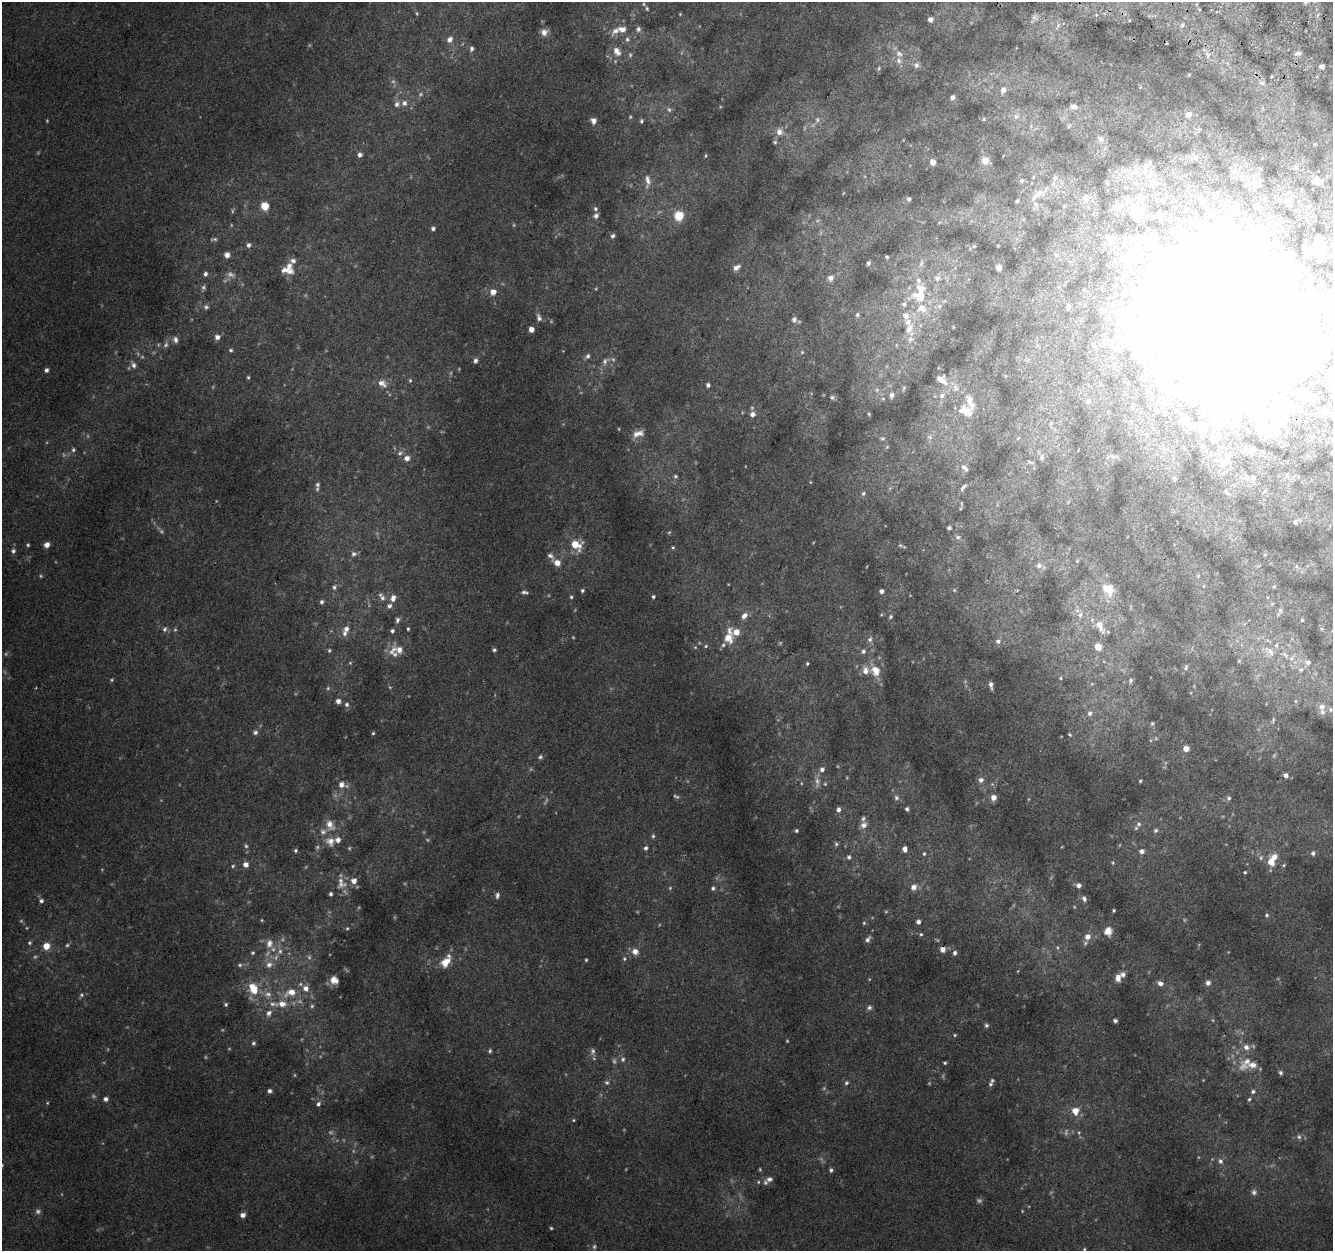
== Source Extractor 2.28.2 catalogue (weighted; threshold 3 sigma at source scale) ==
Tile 10 of 4 x 4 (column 2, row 3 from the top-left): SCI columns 1365-2695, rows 1578-2826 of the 5374 x 5589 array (HDU 1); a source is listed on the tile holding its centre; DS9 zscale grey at full resolution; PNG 1335 x 1253 px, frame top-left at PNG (2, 2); no overlay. Shown black and unused: <1% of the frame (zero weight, under 2 of 3 exposures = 2% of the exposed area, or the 3 px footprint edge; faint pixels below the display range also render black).
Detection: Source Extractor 2.28.2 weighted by HDU 2 'WHT'; one run over the whole footprint, this tile lists its part. Background 0.0855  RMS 0.011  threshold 0.0512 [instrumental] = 3 sigma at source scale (4.5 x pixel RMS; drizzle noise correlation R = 1.50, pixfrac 1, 0.0396/0.0396 arcsec/px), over >= 5 px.
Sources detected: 493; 116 too faint to see at this stretch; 6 inside a brighter object's white glare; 1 cosmic-ray / hot-pixel residue — not listed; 62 inside a brighter listed object's ellipse — not listed separately; the other 308 listed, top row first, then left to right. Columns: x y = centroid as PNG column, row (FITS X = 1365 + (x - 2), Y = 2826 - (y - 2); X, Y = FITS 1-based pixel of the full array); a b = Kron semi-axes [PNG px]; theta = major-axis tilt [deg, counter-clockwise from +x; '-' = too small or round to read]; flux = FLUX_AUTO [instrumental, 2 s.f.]
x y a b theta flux
1305 2 5 5 - 2.7
644 4 5 5 - 1.5
647 8 5 4 - 1.6
680 14 3 3 - 0.94
1034 17 10 8 80 5.5
930 20 5 5 - 6.9
1129 20 4 3 - 0.94
1182 25 6 6 - 2.7
1058 26 12 5 61 5
622 29 13 9 0 9.6
638 29 7 7 - 3.8
544 32 8 8 - 9.1
450 39 8 6 51 6.5
627 39 7 6 - 3.4
471 49 7 5 83 3.3
617 51 11 7 -56 11
1298 53 8 5 10 4.9
899 54 12 9 -41 9.3
1208 55 9 4 -71 3.4
916 65 8 7 - 5.1
1322 66 4 4 - 5.8
879 68 7 5 62 2.1
1262 83 10 7 -19 5.6
1003 90 8 6 69 6.2
952 97 5 4 - 5.2
404 103 8 8 - 5.9
1073 107 10 7 -11 6.4
669 110 7 6 - 2.9
1188 115 6 6 - 11
1016 116 10 8 16 6.4
630 117 4 4 - 1.2
984 119 5 5 - 1.6
593 121 6 5 - 5.7
641 121 5 4 - 2
1069 126 6 5 - 2
779 132 9 8 - 9.3
1101 139 9 7 -76 4.7
775 142 6 5 - 2.1
359 155 5 5 - 4.8
706 156 6 3 89 1.3
1193 157 15 9 37 8
985 161 7 6 - 17
933 162 5 5 - 13
1296 167 6 6 - 2.9
1150 174 15 8 55 12
1033 177 5 4 - 1.3
1055 178 9 8 - 5.3
1317 180 10 6 -23 14
648 181 18 7 -88 8.4
1022 181 6 6 - 2.8
1039 193 19 11 22 14
909 199 5 4 - 3
1086 199 13 12 - 11
1017 201 4 3 - 2.3
265 206 5 5 - 40
1064 206 4 3 - 1.3
595 209 6 5 - 2.5
596 216 6 6 - 4.7
679 216 8 8 - 30
433 229 4 4 - 3.1
613 236 5 4 - 3.6
214 239 9 4 7 2.2
249 245 6 5 - 3.2
974 246 4 4 - 1
227 255 5 5 - 6.9
1056 255 6 5 - 2.1
887 257 4 3 - 1.4
293 261 9 7 28 4.7
868 263 4 3 - 2.3
921 263 11 6 77 5
736 267 9 6 31 7.7
999 268 5 4 - 7
290 271 11 9 10 8.2
205 274 6 5 - 3.2
830 278 7 7 - 5.5
937 278 12 10 52 8.9
918 280 15 9 -79 11
493 292 7 6 - 9.9
915 295 22 12 29 20
944 301 7 5 20 2.7
939 306 7 7 - 4.4
206 307 7 6 - 3.1
922 308 13 11 -13 18
857 315 5 4 - 2.2
539 318 10 6 -70 4.9
794 319 7 6 - 5.4
1232 320 175 159 -17 2900
531 329 4 4 - 11
909 329 20 14 -88 19
217 337 5 5 - 6.4
175 340 9 7 -68 5.5
166 345 10 6 69 4.8
231 350 5 4 - 1.9
802 352 5 5 - 1.5
588 356 7 6 - 3.6
475 361 6 5 - 3.5
605 361 13 8 47 6.8
133 365 12 7 -63 6
46 370 5 5 - 3.7
248 377 5 4 - 1.6
410 380 5 4 - 1.8
943 381 12 9 -44 8.2
382 383 14 10 -32 11
708 385 4 4 - 3.7
904 388 7 3 56 1.4
956 388 12 9 -84 7.4
892 395 7 6 - 4.4
942 396 7 6 - 4.2
832 397 7 6 - 2.9
965 411 18 13 -16 19
752 414 8 7 - 6.2
869 414 5 4 - 1.6
1051 424 8 6 71 3.7
638 433 16 8 20 11
930 437 9 6 -27 3.5
882 438 8 6 -10 2.9
1018 438 6 3 19 1.3
887 447 6 5 - 1.7
73 450 6 6 - 2.6
400 453 9 7 36 4.2
1113 456 17 8 -13 8.2
1042 457 10 7 84 4.4
407 458 6 6 - 7.9
1030 462 10 4 -14 2.2
964 468 12 7 -50 5.4
675 476 5 5 - 1.9
1174 479 5 4 - 3.1
317 485 7 6 - 2.7
963 487 11 5 54 3.4
1226 492 9 5 -53 3.4
863 494 6 5 - 2.3
961 508 6 4 71 1.5
1295 522 5 5 - 3.7
949 528 4 3 - 2.2
669 532 5 4 - 1.3
958 537 8 6 -4 3.3
576 544 11 9 -27 30
28 545 4 3 - 1.7
47 545 6 6 - 6.4
673 547 5 4 - 1.5
13 551 6 6 - 3.2
354 554 9 7 31 4.5
550 556 13 7 -49 5.2
1077 561 5 4 - 1.4
557 563 6 6 - 13
1039 565 7 7 - 4.9
1198 576 6 5 - 2
1203 586 5 3 - 1.2
1274 586 7 5 65 1.8
334 587 8 7 - 3.7
1108 589 17 13 -54 28
582 590 5 4 - 2.3
954 590 5 4 - 1.5
881 591 5 5 - 4.7
524 592 8 4 -11 3.3
571 597 4 4 - 1.8
653 597 4 4 - 2.2
382 598 9 8 - 4.9
393 598 9 7 68 7.6
322 602 5 4 - 3
1272 604 6 6 - 2.6
1280 610 10 7 -81 5.4
1080 615 10 8 70 6.6
744 616 10 7 50 7
890 617 6 5 - 2.3
398 620 7 6 - 3.5
1302 620 5 4 - 1.8
1100 626 17 8 -65 15
165 629 7 6 - 3.5
346 629 8 7 - 6.5
408 629 4 3 - 1.7
1322 629 7 6 - 2.2
392 631 5 4 - 2.8
736 632 7 6 - 14
728 638 11 9 -71 16
870 639 9 7 65 4.6
998 641 7 6 - 4
706 646 6 4 26 1.7
1098 647 5 5 - 26
329 650 6 5 - 1.9
494 650 4 4 - 2.4
393 651 22 9 61 12
863 651 6 5 - 3.7
1270 651 18 10 -43 14
1285 655 13 6 -37 6.8
1239 661 5 5 - 1.5
1308 662 10 7 -20 5.5
807 664 4 3 - 1.5
1186 667 9 5 67 2.9
1301 669 8 7 - 4.1
875 670 16 10 -64 21
1060 678 3 3 - 1.1
1131 680 6 5 - 2.3
991 685 8 4 -81 5
328 688 6 6 - 2.4
338 701 6 5 - 5.9
1295 701 6 4 -89 1.4
347 704 7 6 - 3.5
1322 707 9 8 - 8
1330 710 7 7 - 4.3
1090 713 7 6 - 3.7
1273 720 9 5 75 2.3
1152 723 5 5 - 1.8
255 732 7 6 - 3.5
373 733 4 4 - 1.5
1186 749 5 5 - 12
540 757 7 6 - 2.7
822 769 6 6 - 4.6
1286 775 7 6 - 4.6
981 780 7 6 - 5.8
1140 781 3 3 - 1.6
341 784 8 8 - 9.1
825 784 5 4 - 1.4
896 798 7 6 - 3.5
993 798 5 5 - 11
1229 798 6 5 - 2.8
907 809 4 4 - 3.2
838 810 6 5 - 4.2
1139 824 7 7 - 4.1
330 825 16 11 -69 14
864 825 9 7 49 7.6
1156 830 6 5 - 2.8
796 831 4 4 - 2.1
653 836 6 4 89 2.1
330 841 13 12 - 12
836 844 6 5 - 2.3
246 846 7 5 -73 2.5
646 848 5 5 - 3.3
905 849 6 5 - 5.3
295 850 5 4 - 2.1
1142 851 5 5 - 6.2
1313 853 5 4 - 3.7
924 854 5 4 - 1.8
849 857 6 6 - 3.2
1261 858 7 5 68 2.6
1113 862 6 5 - 1.8
1271 862 10 7 -66 14
246 864 7 7 - 6.4
1284 865 5 4 - 1.5
233 866 5 4 - 1.8
1245 872 4 4 - 1.3
341 884 18 12 -2 14
1078 885 5 5 - 5.3
914 887 6 6 - 8.5
713 888 5 5 - 2.8
497 895 8 5 79 3.8
1084 899 8 6 -72 4.3
41 901 6 6 - 3.6
1114 910 3 3 - 1.7
1267 915 6 5 - 2.3
918 922 4 4 - 5
864 923 6 5 - 1.8
347 928 5 4 - 1.4
1108 931 8 7 - 14
921 934 5 5 - 1.9
1087 937 8 7 - 8
868 939 8 5 53 4.6
269 943 11 8 73 8.6
46 946 7 7 - 15
943 949 7 6 - 6.6
280 951 9 6 -81 4.9
635 951 8 8 - 8.9
253 953 5 5 - 1.8
955 953 5 5 - 3.7
624 959 6 6 - 2.5
586 960 3 3 - 1.4
446 962 17 9 56 20
269 965 10 9 - 8
1018 971 4 2 - 0.79
1118 977 9 6 79 8.4
334 980 10 9 - 10
1160 983 7 6 - 5.7
1208 983 7 6 - 4.8
254 990 16 12 -84 25
290 992 19 10 24 21
226 1004 5 4 - 1.9
273 1004 15 7 -3 8.8
869 1007 8 7 - 3.8
269 1013 9 7 54 6.3
1213 1020 5 5 - 1.4
1115 1021 4 4 - 3.4
986 1025 6 5 - 2.4
955 1035 5 4 - 1.5
253 1043 5 5 - 2.3
1246 1047 10 9 - 7.8
490 1051 6 5 - 2.1
593 1051 12 8 -89 5
623 1059 8 6 78 3.9
1247 1061 16 9 9 12
945 1063 4 3 - 1.7
1280 1073 5 5 - 2.9
846 1083 6 5 - 2.6
990 1084 7 6 - 2.6
269 1091 5 4 - 3.5
1253 1092 6 5 - 3.1
106 1099 5 5 - 4.8
1249 1099 6 4 51 1.9
318 1104 7 5 55 3.4
1075 1111 9 8 - 14
573 1120 4 4 - 1.2
1299 1137 7 7 - 3.3
1220 1161 8 7 - 4.9
831 1170 5 5 - 2.7
769 1179 9 7 15 5.1
1254 1192 8 7 - 3.9
243 1215 5 5 - 6.5
551 1228 4 3 - 1.5
1084 1249 5 4 - 1.5
Overlapping masked pixels (flux is a lower limit): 2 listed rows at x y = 1232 320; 943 949
Isophote crosses this tile's border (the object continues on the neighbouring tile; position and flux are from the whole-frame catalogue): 2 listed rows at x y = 1305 2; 1232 320